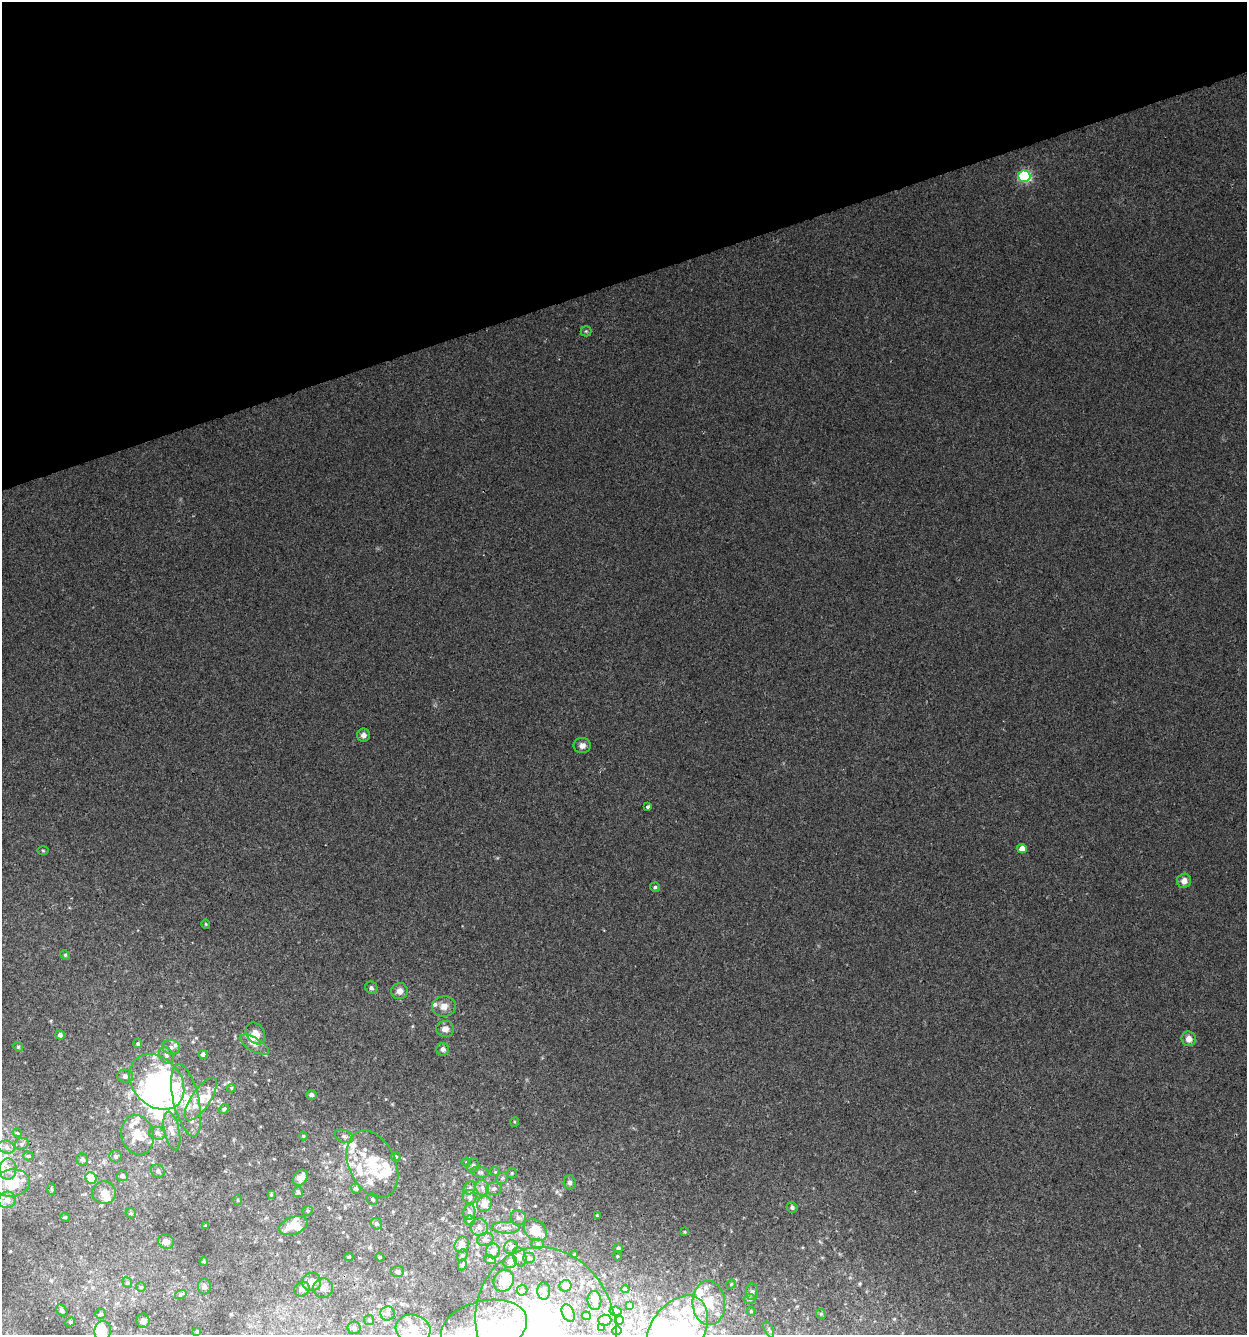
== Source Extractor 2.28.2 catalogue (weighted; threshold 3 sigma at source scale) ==
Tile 3 of 4 x 4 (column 3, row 1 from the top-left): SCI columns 2549-3793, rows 4000-5332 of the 5150 x 5332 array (HDU 1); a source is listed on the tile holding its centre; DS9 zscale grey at full resolution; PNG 1249 x 1337 px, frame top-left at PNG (2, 2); each listed source drawn as its Kron ellipse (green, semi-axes under 4 px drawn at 4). Shown black and unused: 21% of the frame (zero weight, under 2 of 3 exposures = <1% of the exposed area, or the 3 px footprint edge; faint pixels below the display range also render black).
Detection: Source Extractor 2.28.2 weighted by HDU 2 'WHT'; one run over the whole footprint, this tile lists its part. Background 0.00751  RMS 0.0053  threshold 0.0239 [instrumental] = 3 sigma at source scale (4.5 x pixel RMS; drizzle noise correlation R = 1.50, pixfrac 1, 0.0396/0.0396 arcsec/px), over >= 5 px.
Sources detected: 200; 11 inside a brighter object's white glare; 1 long thin detection or spike segment (spike, bleed or trail) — neither listed nor drawn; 41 inside a brighter listed object's ellipse — not listed separately; the other 147 listed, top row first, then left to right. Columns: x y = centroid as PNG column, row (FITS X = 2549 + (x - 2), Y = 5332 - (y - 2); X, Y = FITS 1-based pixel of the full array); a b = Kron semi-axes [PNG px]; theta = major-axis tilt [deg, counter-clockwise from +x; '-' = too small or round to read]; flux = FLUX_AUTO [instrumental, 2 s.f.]
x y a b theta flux
1024 176 6 6 - 67
586 331 5 5 - 0.76
363 735 6 6 - 2.6
582 745 8 7 - 2.8
647 807 4 3 - 1.2
1022 848 4 4 - 5.1
43 851 5 3 - 0.57
1184 881 7 7 - 3.6
655 887 5 4 - 0.98
206 924 4 4 - 0.62
65 955 5 4 - 0.66
371 988 6 6 - 1.3
400 991 8 8 - 3.4
444 1006 12 10 8 4.4
445 1029 9 8 - 3.3
255 1033 11 9 -58 5.5
60 1035 4 4 - 2
1189 1039 7 7 - 4.1
138 1044 4 4 - 0.93
254 1045 16 6 -30 3.4
18 1047 5 4 - 0.8
171 1047 8 7 - 2.1
443 1049 6 6 - 2.2
203 1054 4 4 - 1.7
166 1055 9 6 -61 1.8
125 1076 8 6 -11 1.9
157 1082 31 24 -46 64
231 1088 4 4 - 0.57
311 1095 5 5 - 1.5
201 1099 25 9 56 11
186 1100 37 13 -77 17
224 1109 5 4 - 1
514 1122 5 3 - 0.51
172 1131 20 7 -77 4.3
17 1133 4 4 - 0.56
157 1133 9 6 -17 1.8
137 1135 20 16 -75 11
303 1136 4 4 - 0.66
344 1136 10 6 -22 1.8
21 1144 7 5 17 1.3
6 1147 8 6 -17 2
28 1156 5 4 - 0.79
116 1156 6 6 - 1.3
396 1157 5 4 - 0.74
82 1159 6 5 - 1.2
466 1162 5 3 - 0.54
372 1164 35 23 -65 25
473 1165 7 5 74 1.2
8 1169 10 8 89 3.7
158 1171 7 6 - 1.6
480 1172 9 5 -10 1.3
495 1172 5 4 - 0.56
512 1173 5 5 - 0.68
122 1176 5 5 - 1.8
91 1178 6 5 - 9.5
300 1178 9 6 53 4.1
502 1178 6 5 - 1.1
570 1182 7 6 - 1.4
12 1183 18 13 8 15
356 1188 5 5 - 1.5
470 1188 7 5 48 1.3
482 1188 8 7 - 2.1
51 1189 6 3 -87 0.6
494 1189 8 6 4 1.9
298 1192 5 5 - 0.93
104 1193 12 11 - 5
271 1194 4 3 - 0.51
470 1197 7 6 - 2.4
372 1199 6 5 - 1
7 1200 8 8 - 4.1
238 1200 5 3 - 0.5
484 1204 8 7 - 6
792 1207 5 5 - 1.2
308 1211 5 4 - 0.73
469 1212 8 6 79 1.5
131 1213 5 4 - 0.7
597 1216 4 4 - 0.58
65 1217 5 4 - 0.66
518 1218 8 7 - 1.7
470 1220 5 5 - 1.4
376 1224 6 5 - 1.5
206 1226 4 2 - 0.41
293 1226 15 8 21 8.5
479 1227 9 8 - 2.8
506 1228 14 5 -1 2.8
535 1230 13 9 -40 8.8
684 1232 4 3 - 0.48
485 1239 8 6 23 1.7
166 1242 8 7 - 2.9
537 1244 6 5 - 0.88
462 1245 8 7 - 4.2
511 1247 7 6 - 1.6
618 1248 4 4 - 1
493 1251 7 7 - 2.3
574 1254 4 3 - 0.65
462 1255 6 5 - 0.85
617 1256 4 3 - 0.43
349 1257 4 4 - 0.77
380 1257 4 4 - 0.64
519 1257 10 6 -71 1.9
529 1258 6 5 - 1
490 1260 6 4 -19 0.62
204 1261 4 4 - 0.53
510 1261 7 6 - 3.5
462 1265 5 4 - 0.93
397 1271 6 5 - 1.4
504 1281 11 9 59 6.2
312 1282 9 9 - 4.2
127 1283 5 4 - 0.79
731 1284 5 4 - 0.62
204 1286 8 6 89 1.7
565 1286 6 5 - 3.1
141 1287 5 5 - 0.68
323 1288 10 10 - 2.9
302 1289 8 7 - 2.2
625 1289 4 4 - 0.6
522 1290 5 5 - 0.81
544 1291 9 6 86 1.8
752 1292 8 6 -88 1.6
181 1294 6 4 19 0.82
749 1299 6 5 - 0.89
594 1300 9 7 -84 2.6
709 1303 22 16 -86 11
630 1305 4 3 - 0.72
62 1310 7 4 -49 0.88
615 1311 6 4 -9 1
751 1311 4 4 - 0.53
568 1313 9 6 -66 1.7
100 1314 5 5 - 1
388 1314 7 7 - 1.9
821 1314 5 4 - 0.61
586 1316 5 3 - 0.76
369 1320 5 5 - 0.78
605 1320 6 5 - 1.1
620 1320 4 4 - 1.9
143 1321 7 6 - 2
70 1322 5 4 - 0.63
484 1327 44 26 14 30
354 1328 6 6 - 2.4
546 1328 82 69 -72 150
601 1328 3 2 - 0.63
413 1329 17 14 -15 9.4
677 1330 38 26 55 47
769 1330 8 3 -64 0.74
103 1331 9 8 - 13
617 1331 5 4 - 0.7
197 1332 3 3 - 0.68
Isophote crosses this tile's border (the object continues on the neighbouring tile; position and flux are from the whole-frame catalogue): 4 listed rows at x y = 484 1327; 546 1328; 677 1330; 103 1331
Unlisted compact peaks at least as high as the median listed source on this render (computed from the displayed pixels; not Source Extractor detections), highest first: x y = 196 1038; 412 1026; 392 1104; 859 1284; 51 1021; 497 858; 557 1192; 161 1006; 894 1319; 69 907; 225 1171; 274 1159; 233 1140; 774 1299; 260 1126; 731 1231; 224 1156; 200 1145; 442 1218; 604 930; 822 1257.